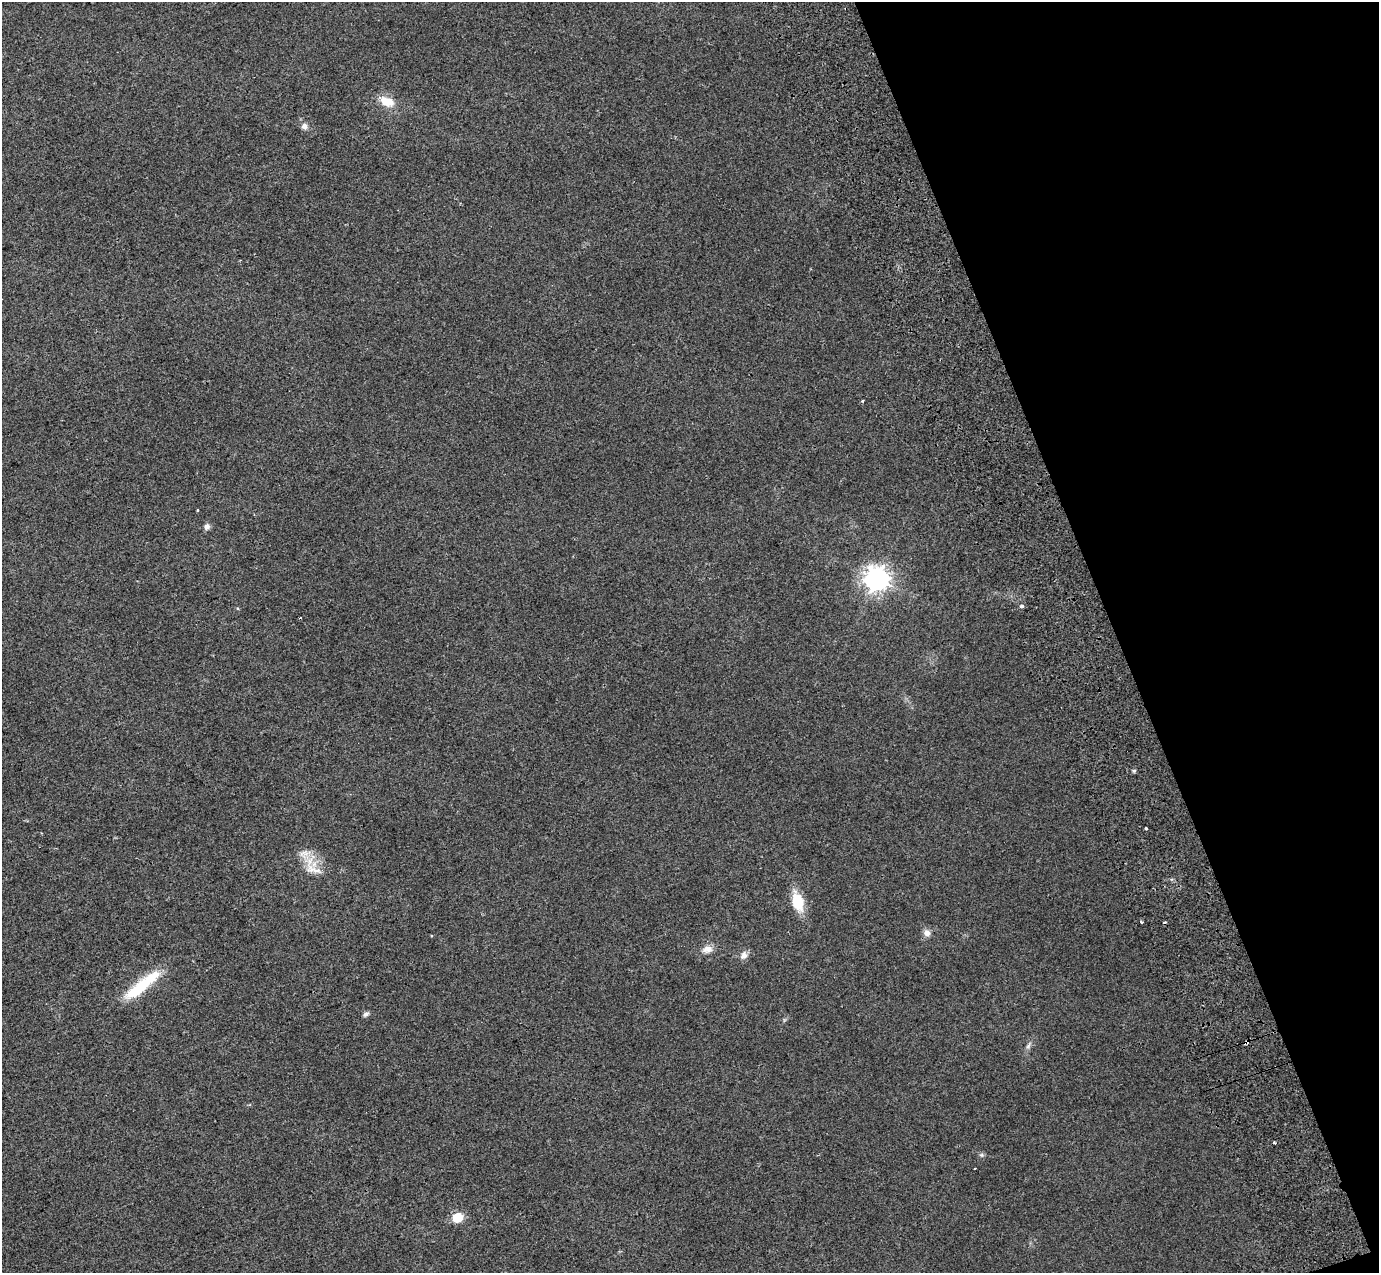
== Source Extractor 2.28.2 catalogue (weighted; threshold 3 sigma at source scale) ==
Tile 12 of 4 x 4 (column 4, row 3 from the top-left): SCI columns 4236-5612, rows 1493-2763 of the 5712 x 5475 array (HDU 1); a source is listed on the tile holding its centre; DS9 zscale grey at full resolution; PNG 1381 x 1275 px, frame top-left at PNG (2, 2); no overlay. Shown black and unused: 19% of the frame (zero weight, under 2 of 3 exposures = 6% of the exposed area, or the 3 px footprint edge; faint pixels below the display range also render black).
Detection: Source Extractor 2.28.2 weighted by HDU 2 'WHT'; one run over the whole footprint, this tile lists its part. Background 0.02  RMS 0.0071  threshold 0.032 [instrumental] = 3 sigma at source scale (4.5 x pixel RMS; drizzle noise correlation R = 1.50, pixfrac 1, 0.0396/0.0396 arcsec/px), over >= 5 px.
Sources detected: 27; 2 cosmic-ray / hot-pixel residue — not listed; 1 inside a brighter listed object's ellipse — not listed separately; the other 24 listed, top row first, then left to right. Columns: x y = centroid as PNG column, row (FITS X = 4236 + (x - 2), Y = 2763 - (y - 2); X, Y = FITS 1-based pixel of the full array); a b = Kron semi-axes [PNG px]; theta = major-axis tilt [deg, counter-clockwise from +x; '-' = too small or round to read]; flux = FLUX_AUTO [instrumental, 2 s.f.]
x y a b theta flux
387 102 18 11 -19 11
304 126 9 7 -43 2.9
862 401 3 3 - 1
207 527 7 6 - 2.7
877 579 9 8 - 570
1022 606 3 3 - 6.1
300 618 3 2 - 0.51
1134 771 6 4 1 0.9
1146 828 3 3 - 1.7
304 854 19 10 14 6.5
313 869 28 9 -17 8.5
798 901 18 10 -75 21
1141 922 3 2 - 1.3
927 933 9 8 - 3.4
707 949 14 10 14 4.8
744 955 11 8 57 3.5
149 980 39 14 35 23
366 1014 6 5 - 2.3
1246 1043 5 3 - 1.4
1028 1046 10 4 57 1.7
1275 1143 3 3 - 2.2
982 1155 7 5 -12 1.2
975 1168 2 2 - 0.72
458 1217 6 6 - 30
Overlapping masked pixels (flux is a lower limit): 1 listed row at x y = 1246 1043